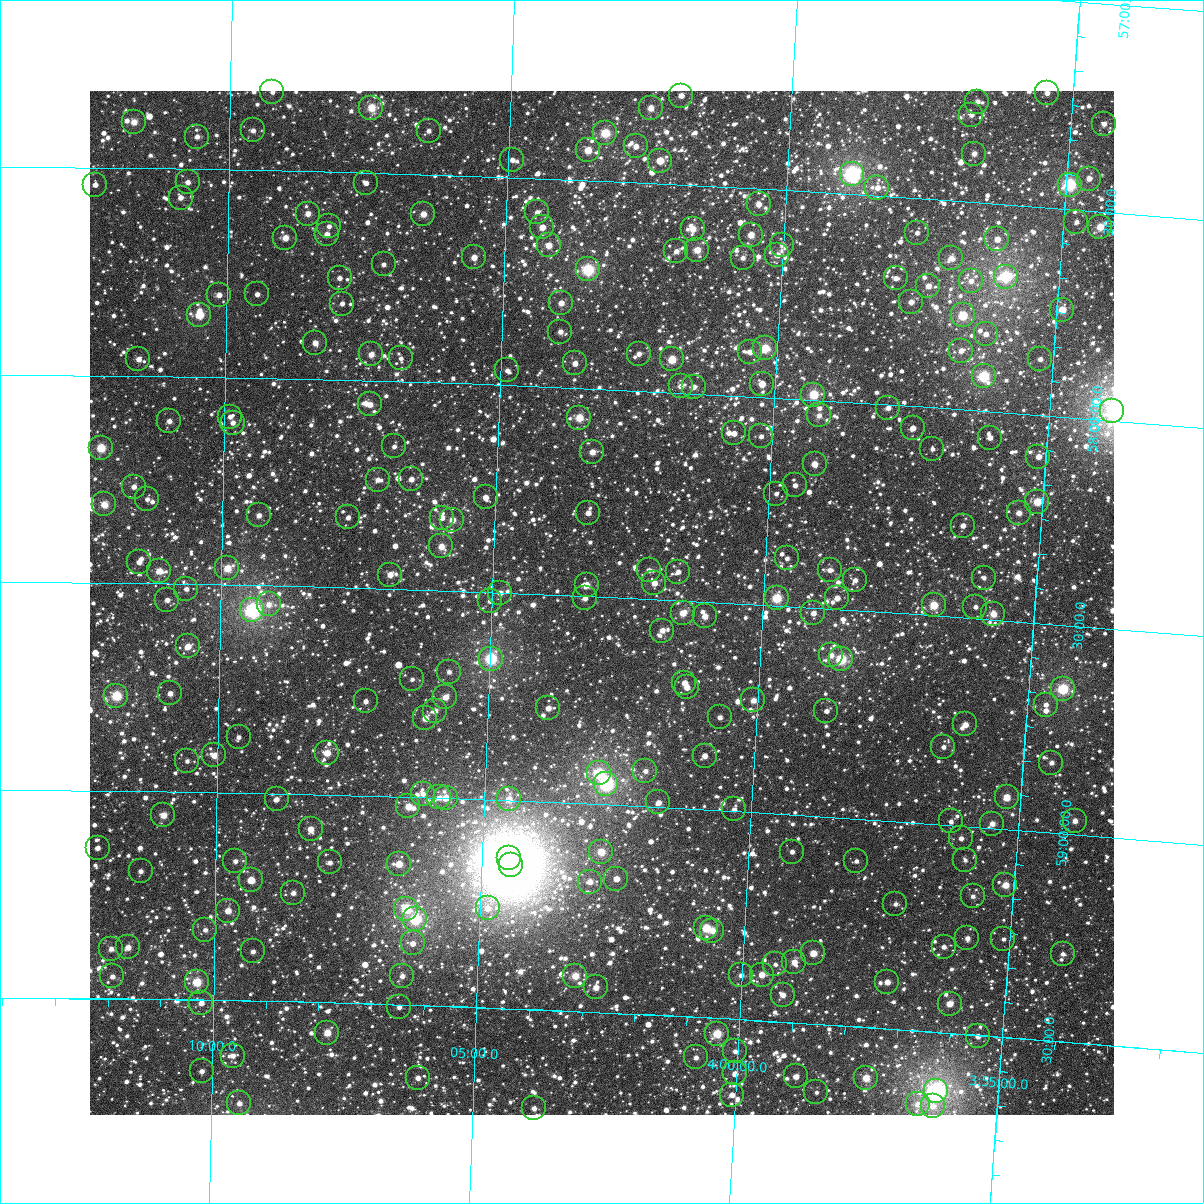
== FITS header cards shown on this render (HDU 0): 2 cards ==
NAXIS1  =                 1024
NAXIS2  =                 1024

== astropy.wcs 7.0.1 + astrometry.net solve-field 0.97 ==
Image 1024 x 1024 px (HDU 0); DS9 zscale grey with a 90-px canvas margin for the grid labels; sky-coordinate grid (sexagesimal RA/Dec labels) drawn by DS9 from the SOLVED WCS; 257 Tycho-2 reference stars matched to detected sources circled (green)
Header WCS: RA---TAN-SIP/DEC--TAN-SIP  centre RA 04:02:58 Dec +58:31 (60.74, +58.51 deg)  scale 8.67 arcsec/px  FOV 148.0' x 148.0'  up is +177 deg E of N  parity flipped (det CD > 0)
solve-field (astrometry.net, Tycho-2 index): VERIFIED the header's WCS against the Tycho-2 star catalogue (verified at 6 index scales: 16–257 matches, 0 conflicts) and refined it, rather than solving blind
Solved WCS: RA---TAN-SIP/DEC--TAN-SIP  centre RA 04:02:58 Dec +58:31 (60.74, +58.51 deg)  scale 8.67 arcsec/px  FOV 148.0' x 148.0'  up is +177 deg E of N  parity flipped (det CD > 0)
The solver's refit moves the header's centre by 0.38 arcsec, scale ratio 1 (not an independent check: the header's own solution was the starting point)
Tycho-2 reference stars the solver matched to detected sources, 257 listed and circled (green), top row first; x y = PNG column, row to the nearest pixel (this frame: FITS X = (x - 90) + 1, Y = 1024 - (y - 91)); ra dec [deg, ICRS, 3 dp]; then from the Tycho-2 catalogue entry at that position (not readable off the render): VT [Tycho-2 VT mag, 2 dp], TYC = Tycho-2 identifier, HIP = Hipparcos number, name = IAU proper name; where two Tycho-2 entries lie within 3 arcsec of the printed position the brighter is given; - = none
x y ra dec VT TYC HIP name
272 92 62.311 +57.311 11.37 3726-370-1 - -
1047 93 58.864 +57.225 10.96 3725-877-1 - -
681 96 60.491 +57.285 11.44 3726-979-1 - -
977 102 59.171 +57.258 10.79 3725-199-1 - -
371 108 61.868 +57.343 9.19 3726-306-1 19247 -
651 108 60.623 +57.318 9.85 3726-229-1 - -
971 115 59.193 +57.291 11.23 3725-214-1 - -
134 122 62.927 +57.389 10.03 3726-338-1 - -
1104 124 58.602 +57.289 11.11 3725-710-1 - -
253 130 62.394 +57.405 10.94 3726-430-1 - -
429 131 61.610 +57.394 11.26 3726-787-1 - -
605 133 60.821 +57.383 8.90 3726-984-1 - -
197 137 62.643 +57.422 11.17 3726-1575-1 - -
636 146 60.681 +57.412 11.29 3726-514-1 - -
588 150 60.894 +57.427 9.72 3726-434-1 - -
974 154 59.169 +57.383 10.79 3725-838-1 - -
512 160 61.231 +57.457 10.85 3726-1326-1 - -
660 161 60.569 +57.444 10.94 3726-1535-1 - -
852 174 59.708 +57.451 6.96 3725-1789-1 18602 -
1089 179 58.650 +57.424 11.40 3725-195-1 - -
188 182 62.682 +57.532 10.80 3726-1574-1 - -
366 183 61.883 +57.525 11.70 3726-1462-1 - -
95 185 63.097 +57.541 11.26 3726-1443-1 - -
1070 185 58.734 +57.441 7.80 3725-1845-1 18314 -
877 188 59.591 +57.480 10.87 3725-1708-1 - -
181 198 62.713 +57.569 10.71 3726-1645-1 - -
759 204 60.119 +57.537 11.14 3726-1331-1 - -
537 212 61.112 +57.581 11.22 3726-1403-1 - -
308 214 62.141 +57.602 10.50 3726-1278-1 - -
423 214 61.621 +57.595 9.93 3726-1508-1 - -
1076 222 58.691 +57.530 11.10 3725-1598-1 - -
329 226 62.044 +57.631 11.36 3726-1315-1 - -
542 227 61.084 +57.616 10.65 3726-1437-1 - -
1100 227 58.583 +57.537 9.65 3725-1569-1 - -
693 229 60.408 +57.604 9.94 3726-1418-1 - -
917 233 59.401 +57.583 11.22 3725-1497-1 - -
327 234 62.053 +57.651 10.94 3726-1121-1 - -
751 235 60.146 +57.611 10.06 3726-1143-1 - -
285 238 62.239 +57.661 10.55 3726-1629-1 - -
997 239 59.040 +57.585 11.20 3725-1737-1 - -
549 245 61.052 +57.660 10.06 3726-1537-1 - -
782 245 60.002 +57.632 11.23 3726-1317-1 - -
697 250 60.384 +57.654 9.75 3726-1520-1 - -
676 251 60.478 +57.660 11.74 3726-1186-1 - -
777 255 60.022 +57.657 10.95 3726-1240-1 - -
474 257 61.387 +57.695 10.34 3726-1578-1 - -
743 258 60.177 +57.668 11.58 3726-1611-1 - -
951 258 59.240 +57.638 10.40 3725-1474-1 - -
384 264 61.793 +57.719 11.19 3726-1625-1 - -
588 269 60.871 +57.714 8.02 3726-1610-1 18932 -
1006 277 58.990 +57.674 8.87 3725-1807-1 - -
340 278 61.990 +57.755 11.39 3726-1243-1 - -
896 278 59.484 +57.695 11.11 3725-1556-1 - -
971 281 59.145 +57.690 10.77 3725-1367-1 - -
928 286 59.334 +57.709 10.57 3725-1368-1 - -
257 294 62.361 +57.799 11.99 3726-1405-1 - -
219 295 62.532 +57.802 11.67 3726-1269-1 - -
911 302 59.408 +57.750 10.99 3725-1672-1 - -
561 303 60.986 +57.797 10.52 3726-1586-1 - -
342 304 61.975 +57.816 11.91 3726-1409-1 - -
1062 310 58.725 +57.743 9.95 3725-1274-1 - -
199 315 62.619 +57.851 9.86 3726-1188-1 19488 -
963 315 59.171 +57.774 9.01 3725-1282-1 - -
560 332 60.984 +57.866 10.88 3726-1596-1 - -
986 334 59.062 +57.815 11.40 3725-1417-1 - -
315 343 62.093 +57.912 10.48 3726-1515-1 - -
765 348 60.053 +57.882 8.98 3726-1266-1 - -
961 351 59.169 +57.859 11.63 3725-1240-1 - -
750 352 60.123 +57.892 11.52 3726-1290-1 - -
371 354 61.837 +57.937 10.48 3726-1197-1 - -
639 354 60.624 +57.911 11.54 3726-1136-1 - -
401 358 61.702 +57.944 12.54 3726-1082-1 - -
138 359 62.893 +57.960 10.71 3726-1109-1 - -
672 359 60.474 +57.921 9.25 3726-1614-1 - -
1040 359 58.808 +57.866 11.44 3725-1040-1 - -
575 363 60.912 +57.941 11.05 3726-1097-1 - -
507 370 61.218 +57.964 11.21 3726-1104-1 - -
984 376 59.057 +57.917 8.25 3725-1211-1 - -
762 384 60.060 +57.969 10.72 3726-1081-1 - -
681 386 60.428 +57.984 10.84 3726-1458-1 - -
694 387 60.368 +57.984 10.68 3726-1307-1 - -
813 395 59.823 +57.987 8.79 3725-1230-1 18632 -
370 404 61.837 +58.058 10.54 3726-1086-1 - -
888 408 59.480 +58.008 11.50 3725-1728-1 - -
1112 411 58.465 +57.976 9.98 3725-1136-1 - -
819 415 59.793 +58.036 10.80 3725-1720-1 - -
230 417 62.472 +58.095 11.81 3726-1639-1 - -
579 418 60.881 +58.071 9.70 3726-1170-1 - -
169 421 62.749 +58.108 10.93 3726-1093-1 - -
233 423 62.460 +58.109 10.78 3726-1094-1 - -
913 428 59.363 +58.053 11.48 3725-1253-1 - -
734 433 60.175 +58.091 11.31 3726-1408-1 - -
761 436 60.050 +58.094 11.40 3726-1145-1 - -
990 438 59.010 +58.063 11.39 3725-1495-1 - -
394 446 61.721 +58.157 11.98 3730-574-1 - -
101 448 63.059 +58.175 8.89 3730-334-1 - -
932 449 59.267 +58.100 12.07 3725-1210-1 - -
592 452 60.815 +58.152 10.33 3730-522-1 - -
1038 457 58.783 +58.100 10.90 3725-1476-1 - -
815 464 59.799 +58.154 10.22 3729-435-1 - -
411 479 61.637 +58.234 11.46 3730-358-1 - -
378 480 61.791 +58.238 11.36 3730-466-1 - -
795 485 59.883 +58.208 11.46 3729-731-1 - -
134 487 62.907 +58.267 10.82 3730-504-1 - -
776 494 59.967 +58.231 11.86 3729-1003-1 - -
486 497 61.295 +58.272 11.34 3730-408-1 - -
147 499 62.844 +58.297 11.55 3730-582-1 - -
1037 502 58.773 +58.209 9.37 3729-681-1 18325 -
104 504 63.041 +58.311 9.61 3730-538-1 - -
588 513 60.821 +58.299 11.18 3730-556-1 - -
1019 513 58.854 +58.239 10.74 3729-63-1 - -
259 515 62.332 +58.332 10.79 3730-608-1 - -
348 517 61.922 +58.331 11.68 3730-562-1 - -
442 518 61.493 +58.325 11.14 3730-420-1 - -
452 520 61.443 +58.329 10.09 3730-586-1 - -
963 526 59.105 +58.279 11.02 3729-193-1 - -
441 546 61.491 +58.394 10.05 3730-1558-1 - -
787 558 59.900 +58.385 11.37 3729-933-1 - -
139 562 62.878 +58.449 11.63 3730-1386-1 - -
227 568 62.472 +58.460 9.52 3730-1438-1 19447 -
649 570 60.532 +58.430 11.04 3730-1529-1 - -
830 570 59.702 +58.406 11.19 3729-931-1 - -
159 571 62.785 +58.469 9.92 3730-1465-1 - -
678 572 60.397 +58.430 11.71 3730-1439-1 - -
390 575 61.721 +58.466 10.38 3730-1365-1 - -
984 578 58.991 +58.401 12.15 3729-895-1 - -
855 580 59.582 +58.427 10.99 3729-689-1 - -
654 583 60.503 +58.461 11.02 3730-1566-1 - -
587 585 60.815 +58.472 10.51 3730-1334-1 - -
186 589 62.659 +58.511 11.70 3730-1266-1 - -
500 593 61.212 +58.500 10.65 3730-1350-1 - -
585 598 60.819 +58.505 11.59 3730-1502-1 - -
777 598 59.936 +58.482 8.88 3729-467-1 - -
837 598 59.659 +58.473 11.48 3729-665-1 - -
167 600 62.746 +58.539 11.60 3730-1356-1 - -
490 601 61.258 +58.521 11.70 3730-1263-1 - -
269 604 62.278 +58.545 10.89 3730-1289-1 - -
934 605 59.213 +58.475 9.35 3729-201-1 - -
975 607 59.021 +58.472 12.59 3729-183-1 - -
252 610 62.352 +58.560 7.12 3730-1178-1 19408 -
683 613 60.367 +58.530 10.04 3730-1450-1 - -
813 613 59.764 +58.512 11.28 3729-911-1 - -
993 614 58.936 +58.486 9.91 3729-203-1 - -
705 616 60.264 +58.534 10.60 3730-1385-1 - -
662 631 60.457 +58.574 10.56 3730-1541-1 - -
188 646 62.646 +58.650 10.59 3730-1135-1 - -
831 655 59.672 +58.611 11.07 3729-93-1 - -
491 659 61.244 +58.660 7.82 3730-1047-1 19057 -
841 659 59.623 +58.619 8.39 3729-57-1 18567 -
449 672 61.434 +58.696 11.47 3730-1073-1 - -
412 679 61.605 +58.716 11.97 3730-1142-1 - -
684 683 60.342 +58.697 11.44 3730-1071-1 - -
687 687 60.330 +58.708 11.32 3730-1401-1 - -
1063 689 58.591 +58.653 8.85 3729-381-1 18260 -
170 693 62.726 +58.764 11.07 3730-1029-1 - -
116 696 62.977 +58.771 8.53 3730-1015-1 - -
445 697 61.447 +58.756 10.32 3730-797-1 - -
753 700 60.018 +58.731 10.43 3730-983-1 - -
366 701 61.817 +58.772 11.16 3730-1009-1 - -
1046 705 58.664 +58.695 11.40 3729-283-1 - -
548 708 60.968 +58.773 10.80 3730-1326-1 - -
435 711 61.493 +58.790 10.89 3730-1463-1 - -
826 711 59.677 +58.746 11.71 3729-669-1 - -
720 717 60.170 +58.776 11.45 3730-1001-1 - -
425 718 61.537 +58.809 11.16 3730-1400-1 - -
965 724 59.029 +58.756 10.45 3729-55-1 - -
239 737 62.403 +58.866 12.09 3730-1397-1 - -
943 747 59.123 +58.814 11.55 3729-1239-1 - -
327 753 61.990 +58.899 10.01 3730-1292-1 - -
214 755 62.517 +58.911 10.18 3730-955-1 - -
705 756 60.231 +58.870 11.49 3730-994-1 - -
187 761 62.642 +58.926 11.38 3730-1113-1 - -
1051 763 58.617 +58.833 11.01 3729-1217-1 - -
645 771 60.503 +58.914 11.39 3730-1091-1 - -
599 773 60.720 +58.924 8.31 3730-975-1 18880 -
606 784 60.682 +58.949 7.56 3730-817-1 18871 -
423 794 61.537 +58.991 11.12 3730-901-1 - -
439 797 61.461 +58.999 11.14 3730-1194-1 - -
1007 797 58.813 +58.925 9.66 3729-1106-1 - -
446 798 61.429 +58.998 9.79 3730-827-1 - -
277 799 62.220 +59.013 12.07 3730-729-1 - -
509 799 61.135 +58.997 10.01 3730-937-1 - -
658 802 60.436 +58.988 10.92 3730-859-1 - -
408 806 61.603 +59.022 10.07 3730-894-1 - -
734 809 60.080 +58.995 11.38 3730-1310-1 - -
163 815 62.749 +59.057 9.89 3730-373-1 - -
951 821 59.065 +58.992 11.30 3729-958-1 - -
1075 821 58.486 +58.969 10.80 3729-964-1 - -
992 824 58.871 +58.990 10.95 3729-954-1 - -
311 829 62.057 +59.084 10.22 3730-1416-1 - -
961 838 59.012 +59.031 11.61 3729-968-1 - -
98 848 63.055 +59.138 11.15 3730-71-1 - -
601 852 60.692 +59.114 9.47 3730-1512-1 - -
792 852 59.798 +59.089 11.52 3729-758-1 - -
509 858 61.123 +59.138 10.28 3730-365-1 - -
965 860 58.986 +59.083 12.22 3729-1300-1 - -
235 861 62.408 +59.165 11.40 3730-1172-1 - -
856 861 59.494 +59.103 12.00 3729-1039-1 - -
330 862 61.964 +59.163 11.24 3730-814-1 - -
399 864 61.639 +59.161 9.93 3730-1241-1 - -
511 865 61.113 +59.156 5.09 3730-1595-1 19018 -
141 871 62.852 +59.193 10.94 3730-1141-1 - -
616 879 60.614 +59.176 10.67 3730-1371-1 - -
251 880 62.331 +59.210 10.53 3730-625-1 - -
590 882 60.739 +59.187 10.81 3730-1198-1 - -
1005 885 58.788 +59.135 9.82 3729-1091-1 - -
293 893 62.133 +59.238 10.96 3730-683-1 - -
973 896 58.938 +59.168 11.45 3729-1052-1 - -
895 904 59.298 +59.200 12.01 3729-1199-1 - -
488 908 61.215 +59.261 11.50 3730-722-1 - -
406 909 61.598 +59.268 8.89 3730-331-1 - -
228 911 62.437 +59.285 10.70 3730-449-1 - -
415 919 61.553 +59.293 8.07 3730-743-1 - -
706 928 60.180 +59.285 9.10 3730-786-1 - -
205 930 62.543 +59.332 11.02 3730-643-1 - -
712 931 60.150 +59.290 10.31 3730-1121-1 - -
967 938 58.948 +59.270 11.41 3729-816-1 - -
1003 939 58.779 +59.265 12.12 3729-790-1 - -
413 943 61.562 +59.352 11.57 3730-767-1 - -
128 947 62.907 +59.377 10.22 3730-294-1 - -
944 947 59.058 +59.294 11.34 3729-394-1 - -
111 949 62.987 +59.381 11.09 3730-276-1 - -
253 951 62.316 +59.381 11.45 3730-928-1 - -
813 953 59.669 +59.330 10.04 3729-360-1 - -
1063 954 58.496 +59.290 11.45 3729-548-1 - -
794 962 59.757 +59.354 10.86 3729-1002-1 - -
775 964 59.846 +59.362 12.00 3729-304-1 - -
741 975 60.005 +59.393 11.12 3730-547-1 - -
762 975 59.907 +59.389 10.29 3729-340-1 - -
112 976 62.979 +59.447 11.33 3730-273-1 - -
402 976 61.606 +59.431 10.86 3730-459-1 - -
575 976 60.788 +59.415 9.67 3730-855-1 - -
197 982 62.578 +59.458 9.15 3730-1046-1 - -
887 982 59.312 +59.388 10.67 3729-528-1 - -
596 987 60.688 +59.441 10.33 3730-1196-1 - -
783 995 59.802 +59.435 10.93 3729-1179-1 - -
201 1003 62.555 +59.508 11.18 3730-784-1 - -
950 1004 59.011 +59.430 10.40 3729-1190-1 - -
399 1007 61.616 +59.505 11.61 3730-871-1 - -
327 1033 61.953 +59.573 9.72 3730-733-1 - -
717 1034 60.101 +59.537 9.14 3730-1011-1 - -
978 1036 58.866 +59.503 11.23 3729-120-1 - -
735 1051 60.013 +59.577 11.52 3730-319-1 - -
233 1056 62.401 +59.633 11.27 3730-413-1 - -
696 1057 60.197 +59.597 11.52 3730-1576-1 - -
202 1071 62.547 +59.672 11.24 3730-511-1 - -
735 1073 60.007 +59.631 11.89 3730-790-1 - -
796 1076 59.716 +59.629 10.80 3729-334-1 - -
418 1078 61.517 +59.675 11.62 3730-1088-1 - -
866 1078 59.382 +59.622 9.58 3729-1205-1 18516 -
936 1091 59.048 +59.642 6.63 3729-1086-1 18413 -
816 1092 59.614 +59.664 11.87 3729-480-1 - -
732 1095 60.017 +59.682 11.41 3730-1096-1 - -
239 1103 62.365 +59.748 11.18 3730-896-1 - -
918 1104 59.129 +59.677 11.39 3729-1230-1 - -
933 1106 59.057 +59.679 10.84 3729-1245-1 - -
534 1108 60.957 +59.738 11.24 3730-407-1 - -